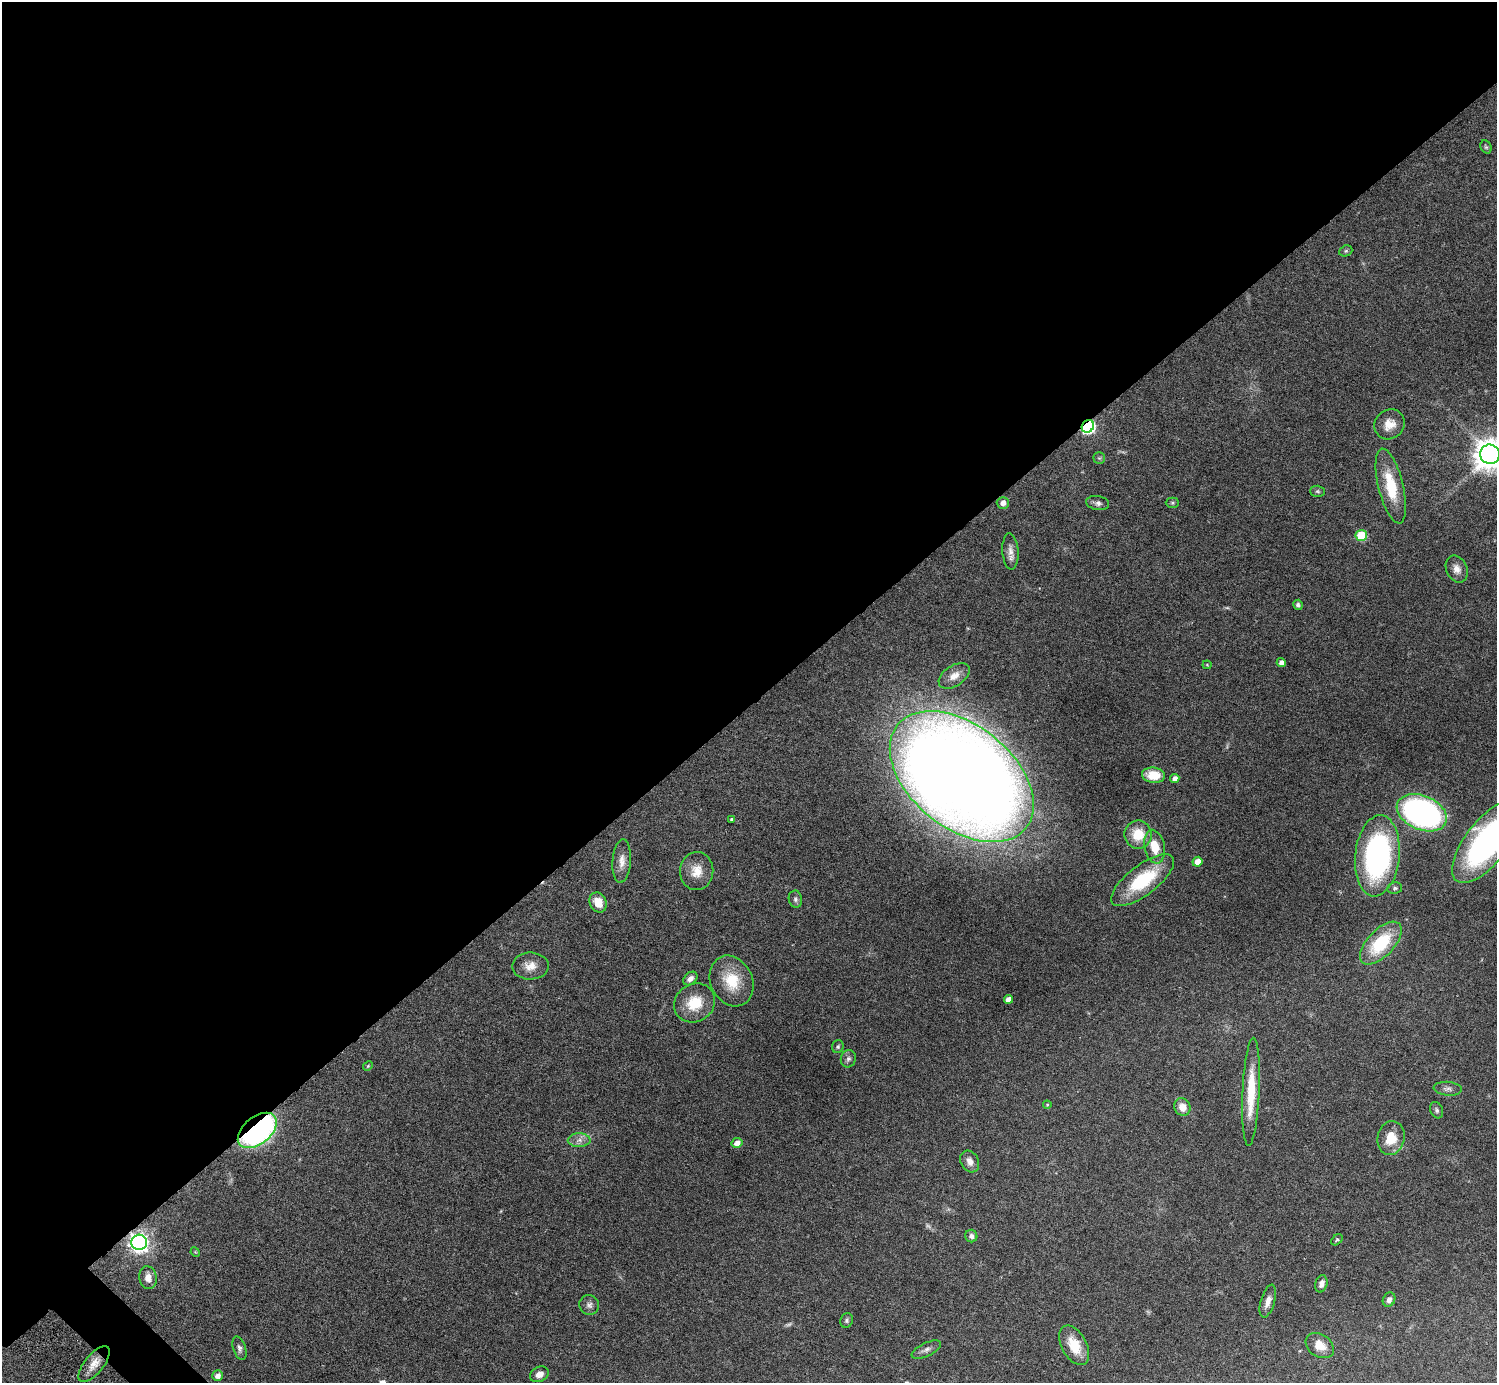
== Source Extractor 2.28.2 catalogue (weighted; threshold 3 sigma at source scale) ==
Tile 2 of 4 x 4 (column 2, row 1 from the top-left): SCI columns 1541-3035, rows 4343-5723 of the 6029 x 6026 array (HDU 1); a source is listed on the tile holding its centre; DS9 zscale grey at full resolution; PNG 1499 x 1385 px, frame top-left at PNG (2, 2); each listed source drawn as its Kron ellipse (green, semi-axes under 4 px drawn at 4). Shown black and unused: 52% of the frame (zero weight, under 3 of 6 exposures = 3% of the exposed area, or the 3 px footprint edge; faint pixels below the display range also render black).
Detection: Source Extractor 2.28.2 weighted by HDU 2 'WHT'; one run over the whole footprint, this tile lists its part. Background 0.0569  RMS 0.0044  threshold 0.0178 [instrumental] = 3 sigma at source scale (4.09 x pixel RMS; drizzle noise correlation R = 1.36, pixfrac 0.8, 0.05/0.05 arcsec/px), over >= 5 px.
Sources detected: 73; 3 too faint to see at this stretch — neither listed nor drawn; the other 70 listed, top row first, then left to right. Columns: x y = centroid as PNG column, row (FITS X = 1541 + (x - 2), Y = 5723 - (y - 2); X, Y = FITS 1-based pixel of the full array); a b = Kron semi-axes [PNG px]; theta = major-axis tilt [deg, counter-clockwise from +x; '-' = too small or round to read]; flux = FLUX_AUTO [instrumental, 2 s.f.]
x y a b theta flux
1486 147 7 5 -62 0.69
1346 251 7 5 21 0.69
1389 424 16 14 44 5.1
1088 426 7 6 - 83
1490 454 10 9 - 760
1099 458 6 6 - 0.63
1391 486 38 12 -76 15
1317 491 7 5 -1 0.76
1003 503 6 6 - 2.4
1098 503 11 7 -10 1.5
1172 503 7 5 -2 0.65
1361 536 5 5 - 17
1010 551 18 8 -86 2.9
1457 569 14 10 -65 3
1298 605 5 4 - 1.1
1281 663 5 4 - 1.8
1207 665 4 4 - 0.37
954 676 17 10 33 4.1
1153 775 11 7 -6 8.8
962 777 82 51 -39 1200
1175 779 4 4 - 2.4
1422 813 26 17 -23 130
732 819 4 4 - 0.75
1138 834 14 13 - 9.5
1487 841 50 21 52 110
1155 847 17 10 -78 7.9
1377 856 41 22 84 91
622 861 22 9 86 4.1
1197 862 5 4 - 4
697 871 19 16 85 6.5
1143 880 38 15 37 23
1395 888 7 6 - 0.89
795 899 8 6 -81 1.1
598 902 10 8 -65 6
1381 943 27 13 46 22
530 966 18 13 1 4.9
690 978 8 5 39 2.1
732 981 26 21 -65 13
1008 999 5 4 - 3.1
695 1003 21 19 34 11
838 1047 6 5 - 0.78
848 1059 9 7 77 1.4
368 1066 5 4 - 0.55
1448 1089 14 7 -5 1.7
1251 1092 54 8 87 15
1047 1105 4 4 - 0.36
1182 1107 9 8 - 4.2
1437 1110 8 6 -67 1.1
257 1130 22 13 39 95
1391 1138 17 13 76 8.7
579 1140 11 7 1 2.3
737 1143 5 4 - 2.9
970 1161 11 8 -61 2.8
971 1236 6 6 - 1.4
1337 1240 6 4 42 0.83
139 1242 8 7 - 220
195 1252 5 4 - 0.36
148 1278 11 8 -80 3.1
1321 1284 9 6 75 2
1389 1300 7 6 - 1.9
1268 1301 17 7 74 3.1
589 1305 10 9 - 1.7
847 1320 7 6 - 0.91
1074 1345 21 12 -61 9.4
1320 1346 15 11 -34 5
239 1348 12 6 -72 1.5
926 1350 16 6 25 1.8
94 1364 22 9 51 5.1
539 1374 10 7 24 2.9
218 1376 5 5 - 2
Overlapping masked pixels (flux is a lower limit): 3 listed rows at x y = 1088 426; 257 1130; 139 1242
Isophote crosses this tile's border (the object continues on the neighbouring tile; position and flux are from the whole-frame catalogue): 2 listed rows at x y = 1490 454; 1487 841